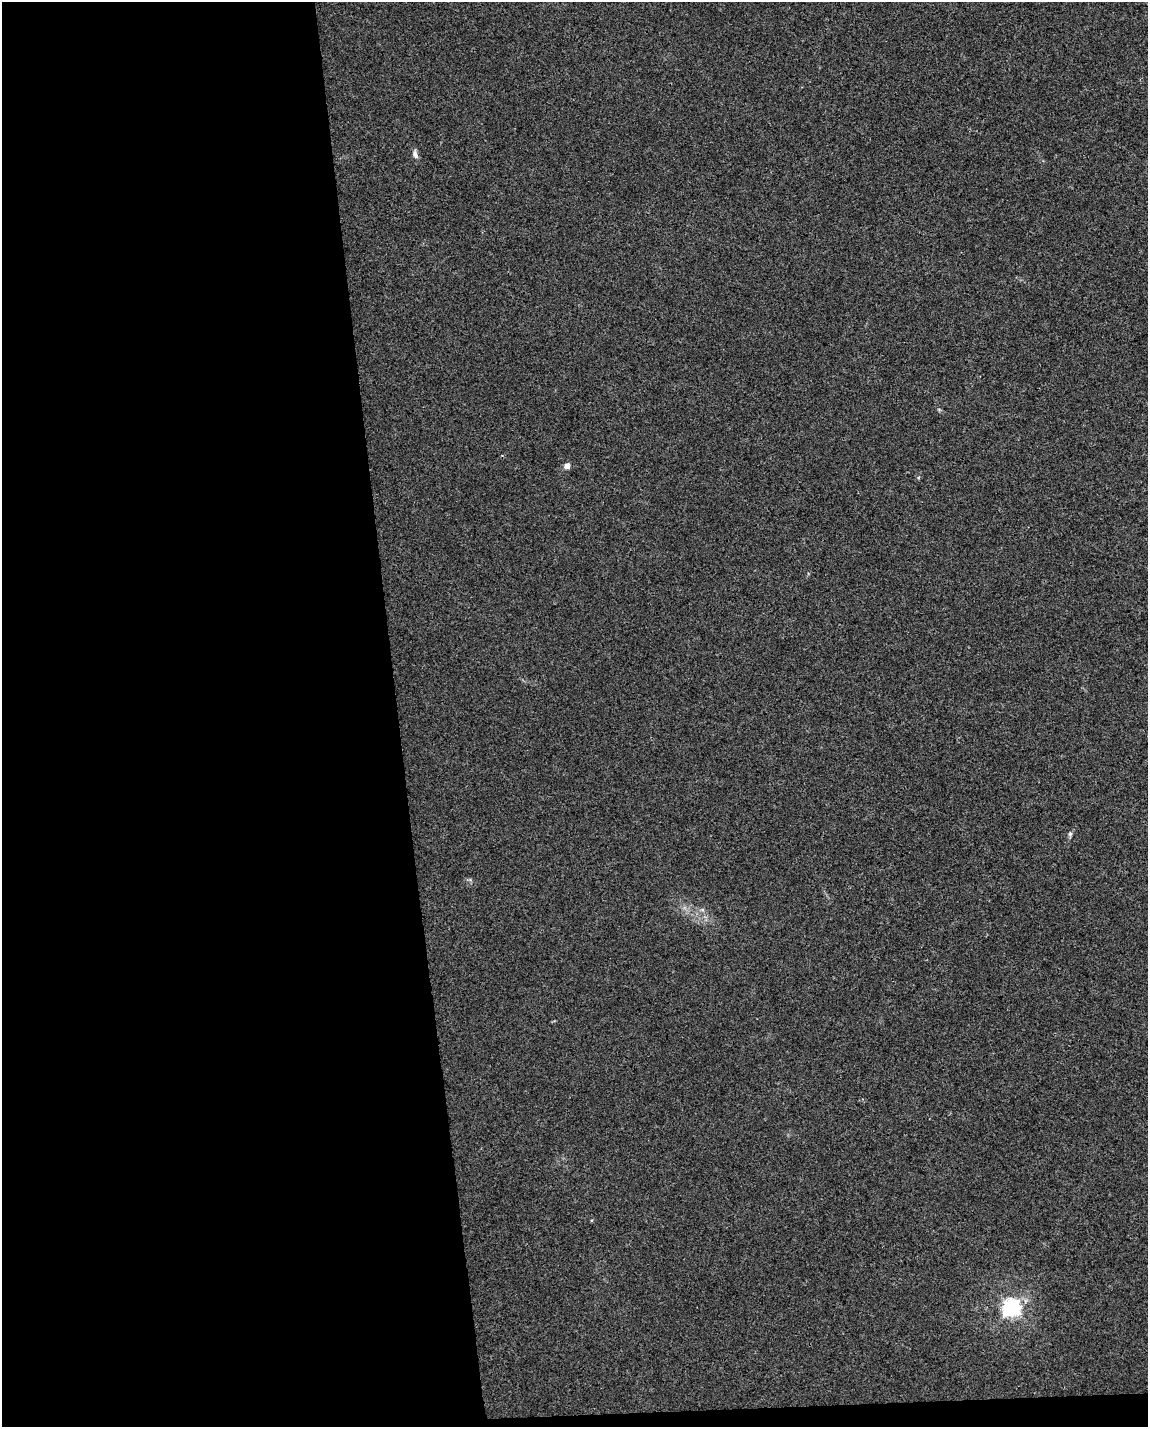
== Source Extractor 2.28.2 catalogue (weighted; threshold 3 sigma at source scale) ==
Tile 9 of 4 x 3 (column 1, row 3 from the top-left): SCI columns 1-1146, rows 53-1477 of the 4584 x 4338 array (HDU 1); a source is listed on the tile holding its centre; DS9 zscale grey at full resolution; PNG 1150 x 1429 px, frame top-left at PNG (2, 2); no overlay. Shown black and unused: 36% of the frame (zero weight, under 3 of 4 exposures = <1% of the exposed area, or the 3 px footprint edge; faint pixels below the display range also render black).
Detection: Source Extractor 2.28.2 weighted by HDU 2 'WHT'; one run over the whole footprint, this tile lists its part. Background 0.00662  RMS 0.0031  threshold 0.0141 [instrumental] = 3 sigma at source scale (4.5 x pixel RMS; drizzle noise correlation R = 1.50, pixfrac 1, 0.0396/0.0396 arcsec/px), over >= 5 px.
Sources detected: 4; all 4 listed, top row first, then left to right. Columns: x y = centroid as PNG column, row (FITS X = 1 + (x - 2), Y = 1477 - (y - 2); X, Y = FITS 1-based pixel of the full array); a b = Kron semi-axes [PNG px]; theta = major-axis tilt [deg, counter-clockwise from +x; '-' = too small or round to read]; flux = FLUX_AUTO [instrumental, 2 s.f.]
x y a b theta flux
415 154 12 6 -73 1.4
567 466 5 4 - 2.9
1070 834 6 5 - 0.62
1011 1307 7 6 - 130